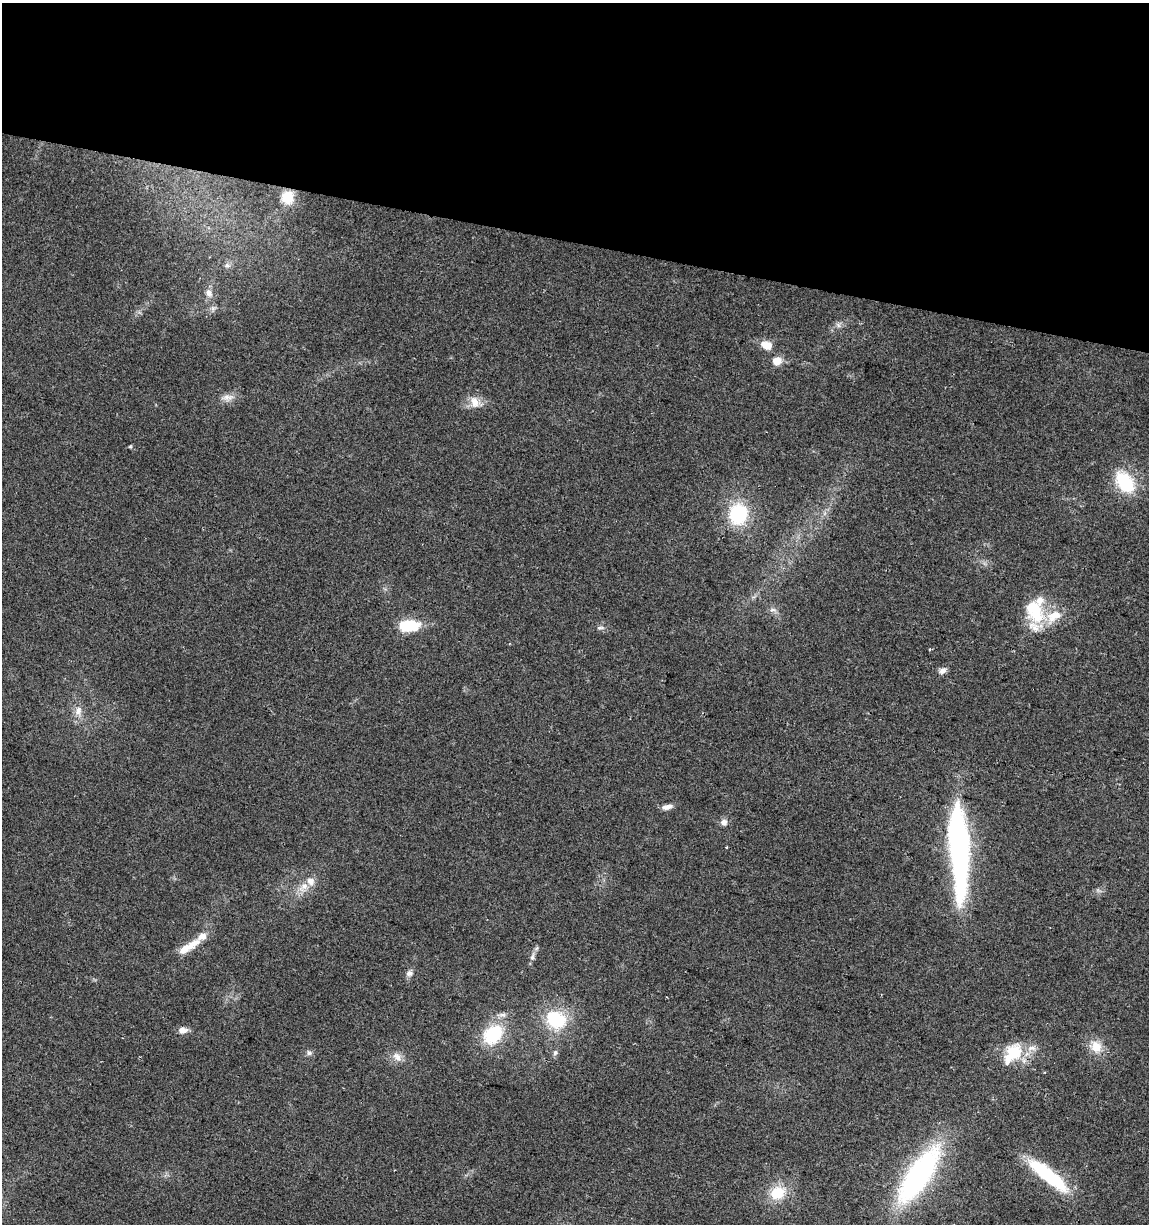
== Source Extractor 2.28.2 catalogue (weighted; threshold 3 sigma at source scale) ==
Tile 2 of 4 x 4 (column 2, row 1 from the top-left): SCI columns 1464-2610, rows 3669-4890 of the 5161 x 4904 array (HDU 1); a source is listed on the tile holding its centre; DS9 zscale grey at full resolution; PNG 1151 x 1226 px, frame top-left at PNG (2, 3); no overlay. Shown black and unused: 20% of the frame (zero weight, under 2 of 3 exposures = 2% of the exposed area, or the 3 px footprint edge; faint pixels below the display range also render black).
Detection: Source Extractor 2.28.2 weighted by HDU 2 'WHT'; one run over the whole footprint, this tile lists its part. Background 0.11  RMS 0.01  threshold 0.047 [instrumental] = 3 sigma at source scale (4.5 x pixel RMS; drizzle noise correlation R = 1.50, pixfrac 1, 0.0396/0.0396 arcsec/px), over >= 5 px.
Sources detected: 48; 1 too faint to see at this stretch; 1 inside a brighter object's white glare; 1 cosmic-ray / hot-pixel residue — not listed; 8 inside a brighter listed object's ellipse — not listed separately; the other 37 listed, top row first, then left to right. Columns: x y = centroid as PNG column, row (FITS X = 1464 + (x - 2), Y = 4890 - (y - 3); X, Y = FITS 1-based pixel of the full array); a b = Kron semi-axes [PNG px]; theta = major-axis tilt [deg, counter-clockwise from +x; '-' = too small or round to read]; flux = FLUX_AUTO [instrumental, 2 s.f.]
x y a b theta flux
288 197 8 8 - 37
227 265 10 7 -1 4.1
209 293 12 9 -63 7.3
213 308 8 8 - 3.6
838 325 7 6 - 3.1
766 345 13 9 -20 13
777 361 11 10 - 11
228 397 20 9 4 8.6
475 402 18 13 -66 13
130 446 5 4 - 1.2
1125 482 29 18 -54 52
738 514 18 16 82 78
773 610 11 5 0 3.5
1036 615 26 23 -20 41
409 626 19 10 4 48
600 628 12 5 5 3.3
943 670 9 8 - 5
78 711 14 9 69 8.7
667 807 13 6 12 6
724 822 7 7 - 6.3
959 849 94 18 -87 280
303 887 17 11 57 14
194 943 22 11 39 14
532 957 14 7 77 5.2
409 973 9 8 - 4.7
666 997 2 2 - 0.86
556 1020 22 19 -32 61
183 1030 11 7 -1 7.4
493 1034 24 18 44 60
1096 1046 18 15 -48 17
555 1052 7 7 - 3.1
309 1053 8 7 - 3.3
1013 1053 32 19 50 40
397 1057 15 10 -39 9
919 1175 65 23 56 220
1048 1175 52 13 -39 78
778 1193 18 15 32 31